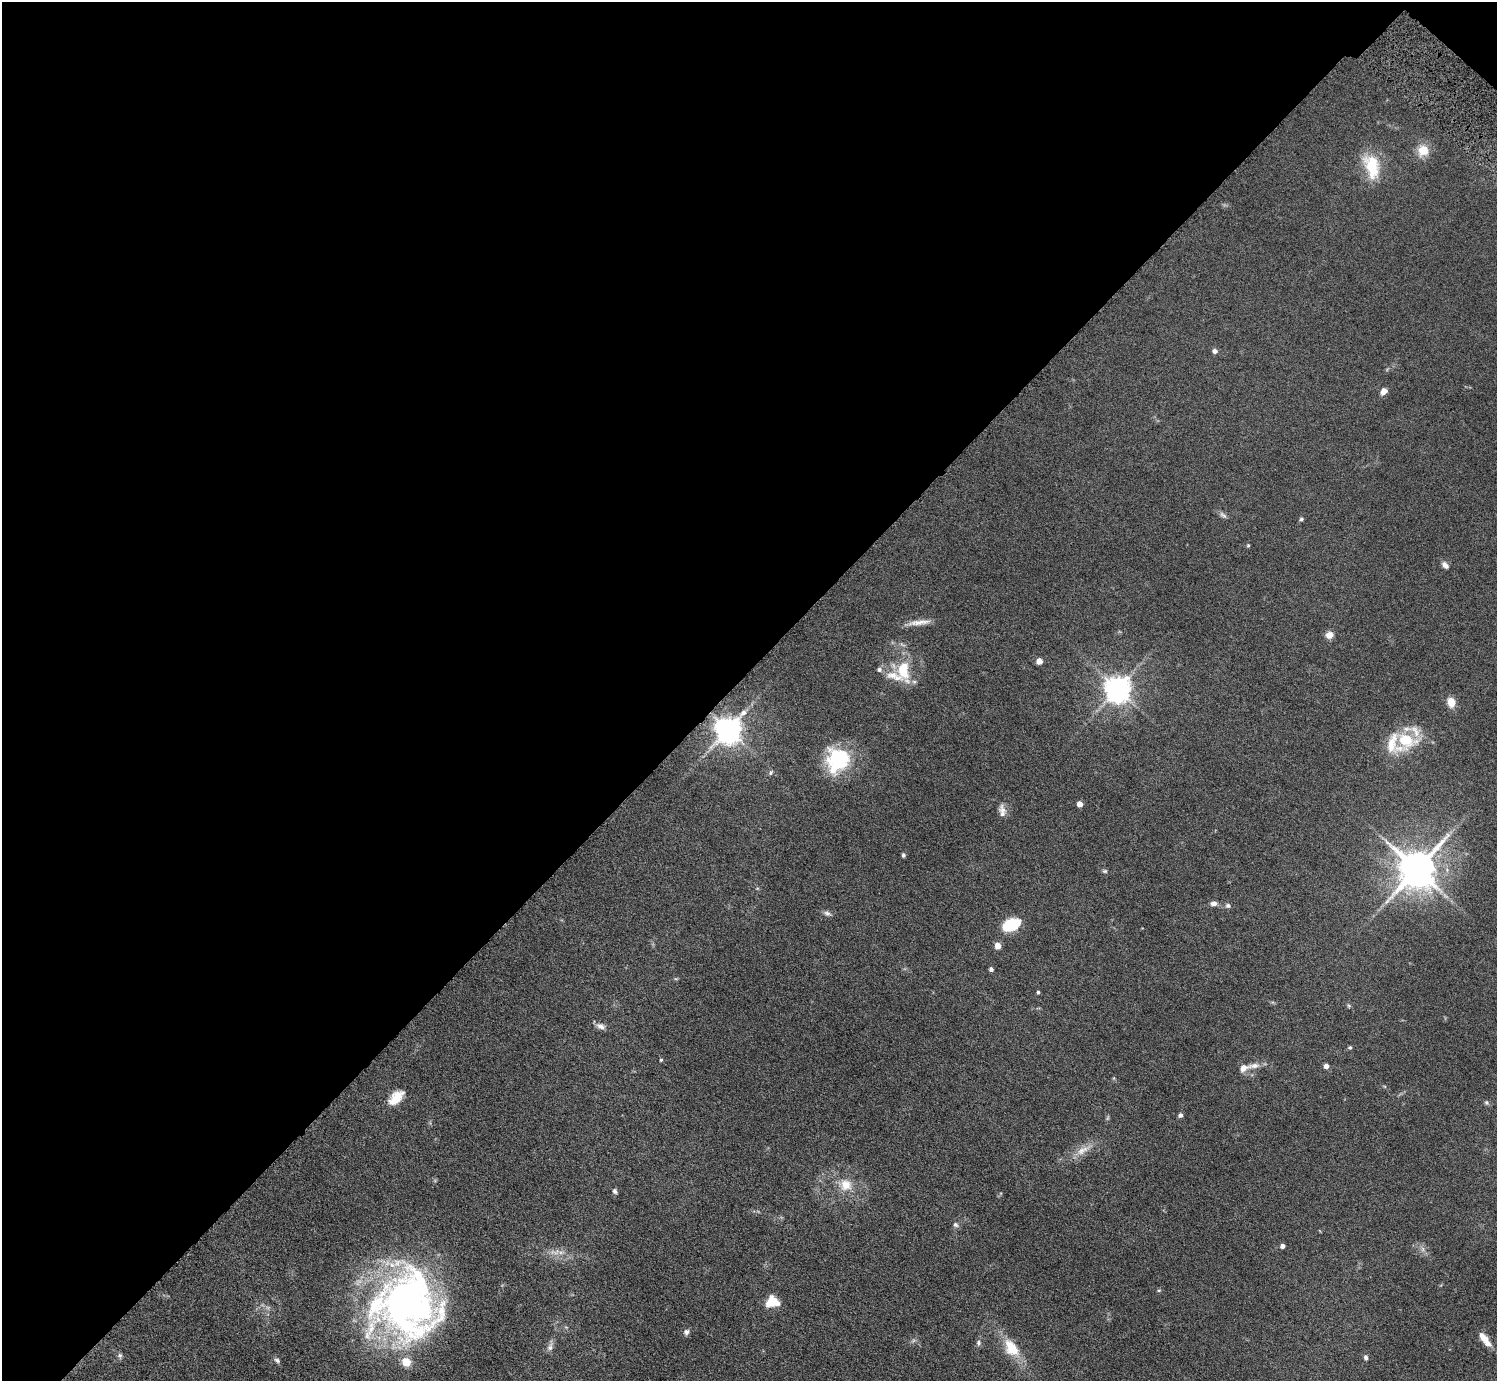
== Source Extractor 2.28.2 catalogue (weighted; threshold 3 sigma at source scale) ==
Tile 2 of 4 x 4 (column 2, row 1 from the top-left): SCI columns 1604-3098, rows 4500-5878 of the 6098 x 6100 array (HDU 1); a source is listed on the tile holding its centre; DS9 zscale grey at full resolution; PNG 1499 x 1383 px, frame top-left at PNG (2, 2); no overlay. Shown black and unused: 49% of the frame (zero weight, under 6 of 11 exposures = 5% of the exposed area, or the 3 px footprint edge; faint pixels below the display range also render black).
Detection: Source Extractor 2.28.2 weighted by HDU 2 'WHT'; one run over the whole footprint, this tile lists its part. Background 0.103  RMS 0.006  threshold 0.0246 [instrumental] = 3 sigma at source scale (4.09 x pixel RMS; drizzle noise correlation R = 1.36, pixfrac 0.8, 0.05/0.05 arcsec/px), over >= 5 px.
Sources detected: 67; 1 too faint to see at this stretch — not listed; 8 inside a brighter listed object's ellipse — not listed separately; the other 58 listed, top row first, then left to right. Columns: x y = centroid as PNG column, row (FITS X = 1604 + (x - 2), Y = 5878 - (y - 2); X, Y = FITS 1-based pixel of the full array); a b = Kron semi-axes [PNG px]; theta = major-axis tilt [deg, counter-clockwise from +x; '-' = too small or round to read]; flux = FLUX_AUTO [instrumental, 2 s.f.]
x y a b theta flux
1423 150 13 12 - 8.7
1372 166 33 18 -74 20
1215 351 6 5 - 1.9
1384 391 8 7 - 3.3
1223 515 12 6 -38 1.7
1301 519 6 5 - 0.92
1248 545 5 4 - 0.67
1445 565 9 5 -47 2.6
919 622 31 6 6 5.3
1329 635 8 8 - 3.9
1039 661 5 4 - 6.4
879 670 7 6 - 1.4
903 670 34 17 -81 18
1118 689 8 8 - 660
1451 702 9 7 -79 7.3
728 729 9 8 - 670
1406 740 25 17 -14 23
838 760 27 24 62 40
771 772 8 5 61 1.1
1080 804 4 4 - 5.3
1003 810 15 8 -72 3.7
903 855 5 4 - 1.2
1417 869 11 10 - 1700
1105 871 7 5 -1 0.89
1214 903 9 6 5 2.2
1228 905 7 6 - 1.5
827 913 11 6 -23 1.8
1011 924 17 10 24 22
998 946 5 4 - 6.6
991 969 4 4 - 1.6
1038 992 3 3 - 0.92
1349 1006 6 4 -47 0.73
601 1026 12 7 -27 2.6
1350 1047 5 4 - 0.84
661 1060 4 4 - 0.7
1254 1066 17 7 7 4
1326 1066 4 4 - 3.9
396 1098 21 11 45 9.7
1486 1102 6 6 - 1
1180 1115 5 4 - 1.9
1083 1150 25 9 30 7.1
846 1185 17 15 -17 9.4
615 1191 6 5 - 1.4
955 1225 8 7 - 1.6
1282 1246 4 4 - 2.4
1423 1249 7 4 -90 1.5
555 1252 17 8 3 4.4
1159 1290 5 3 - 0.53
772 1302 12 10 5 12
408 1303 71 62 86 280
686 1332 8 7 - 1.8
1483 1337 16 9 -52 4.5
979 1343 8 6 -83 1.5
550 1347 11 7 73 2.3
1011 1348 24 14 -54 15
120 1355 7 6 - 1.3
1366 1357 6 5 - 1.4
277 1360 8 5 -37 1.2
Overlapping masked pixels (flux is a lower limit): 1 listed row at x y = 728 729